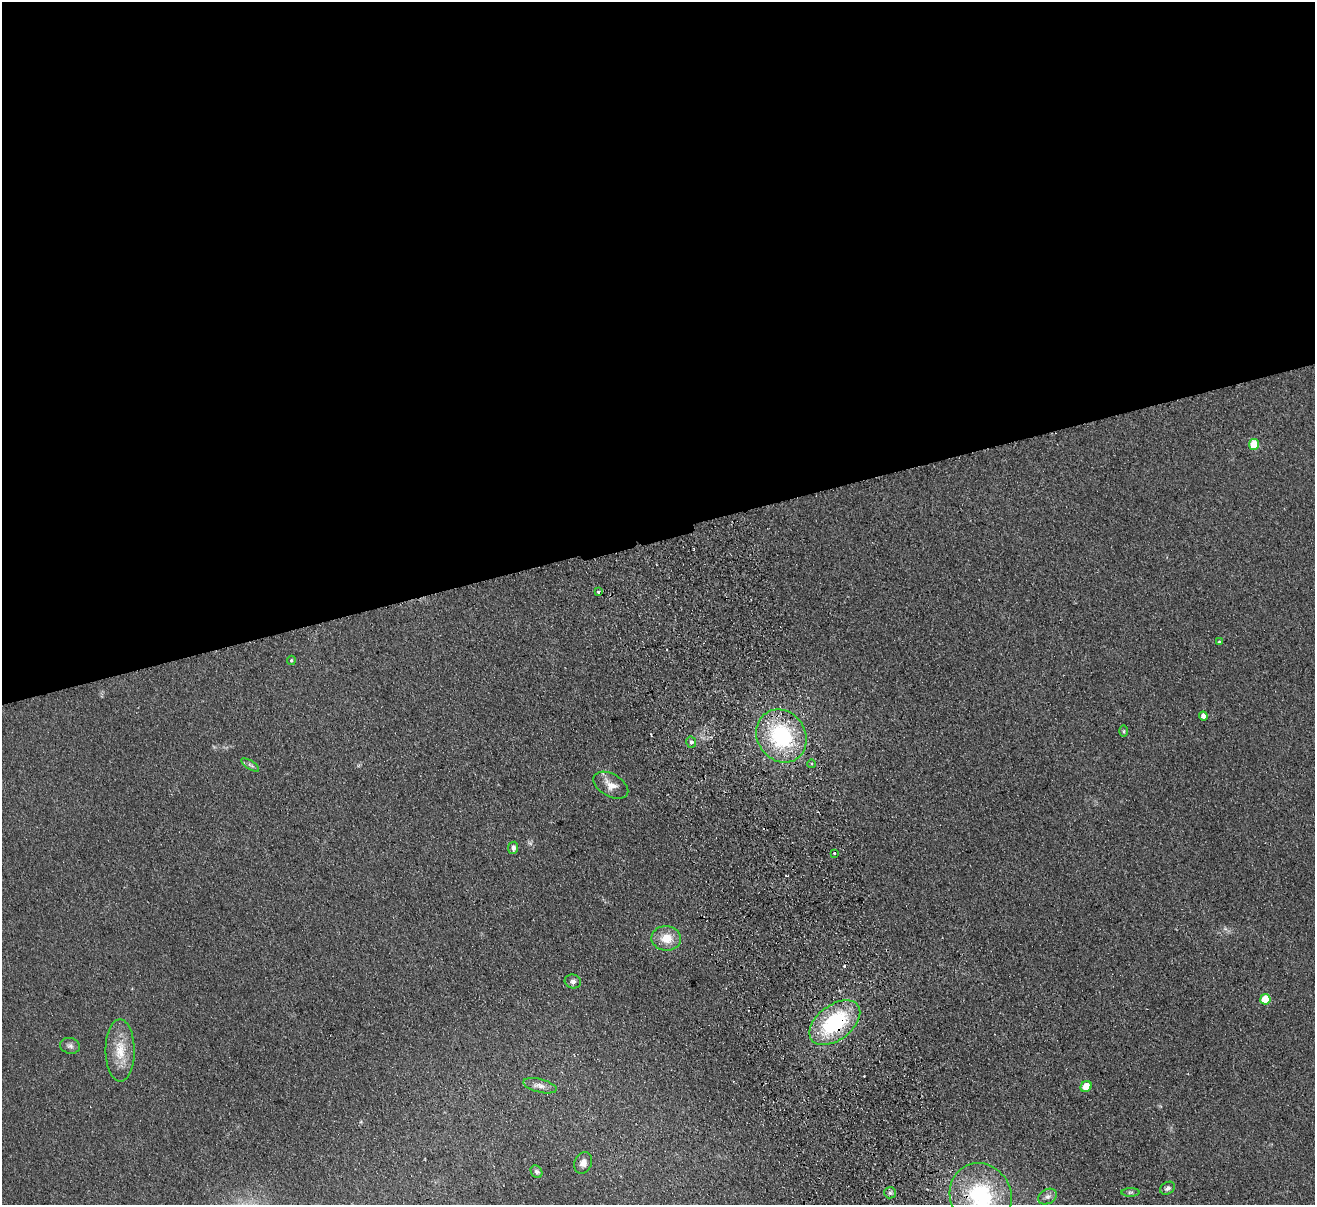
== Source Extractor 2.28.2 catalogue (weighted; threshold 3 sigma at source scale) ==
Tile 2 of 4 x 4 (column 2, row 1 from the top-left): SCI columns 1369-2681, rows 3900-5102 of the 5362 x 5269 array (HDU 1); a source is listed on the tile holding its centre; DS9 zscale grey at full resolution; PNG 1317 x 1207 px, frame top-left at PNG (2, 2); each listed source drawn as its Kron ellipse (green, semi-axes under 4 px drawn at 4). Shown black and unused: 44% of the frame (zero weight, under 2 of 3 exposures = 3% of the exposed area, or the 3 px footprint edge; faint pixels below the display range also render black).
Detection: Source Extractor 2.28.2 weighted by HDU 2 'WHT'; one run over the whole footprint, this tile lists its part. Background 0.13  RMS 0.011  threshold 0.0508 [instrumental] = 3 sigma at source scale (4.5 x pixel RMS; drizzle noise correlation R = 1.50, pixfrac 1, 0.05/0.05 arcsec/px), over >= 5 px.
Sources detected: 34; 1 too faint to see at this stretch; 5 cosmic-ray / hot-pixel residue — neither listed nor drawn; the other 28 listed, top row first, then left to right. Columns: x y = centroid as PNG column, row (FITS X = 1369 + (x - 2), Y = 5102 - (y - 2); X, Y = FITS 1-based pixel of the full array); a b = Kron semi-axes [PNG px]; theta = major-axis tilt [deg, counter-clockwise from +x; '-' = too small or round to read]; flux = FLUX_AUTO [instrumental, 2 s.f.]
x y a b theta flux
1254 444 5 5 - 34
598 592 3 3 - 13
1219 642 3 3 - 1.8
291 660 5 4 - 1.5
1203 716 4 4 - 5.3
1124 731 6 4 -90 1.4
781 736 28 24 -56 100
691 742 6 5 - 4.4
812 764 4 3 - 1
250 765 10 4 -33 2.6
611 785 19 11 -30 12
513 848 6 5 - 4.2
834 853 3 2 - 1.8
666 938 15 12 -6 18
573 981 8 7 - 3.5
1265 999 5 5 - 37
835 1023 29 17 37 97
70 1046 10 7 -14 4.1
120 1050 31 14 -89 27
540 1086 17 6 -14 6.5
1086 1086 6 5 - 17
583 1163 11 8 66 7.1
536 1172 7 5 -56 2.8
1168 1188 8 6 31 3.2
1130 1192 9 4 1 2.2
890 1193 6 5 - 2.7
981 1195 33 30 -58 110
1048 1197 10 7 31 4.7
Overlapping masked pixels (flux is a lower limit): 1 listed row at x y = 835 1023
Isophote crosses this tile's border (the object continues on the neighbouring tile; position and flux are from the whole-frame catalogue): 1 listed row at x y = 981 1195